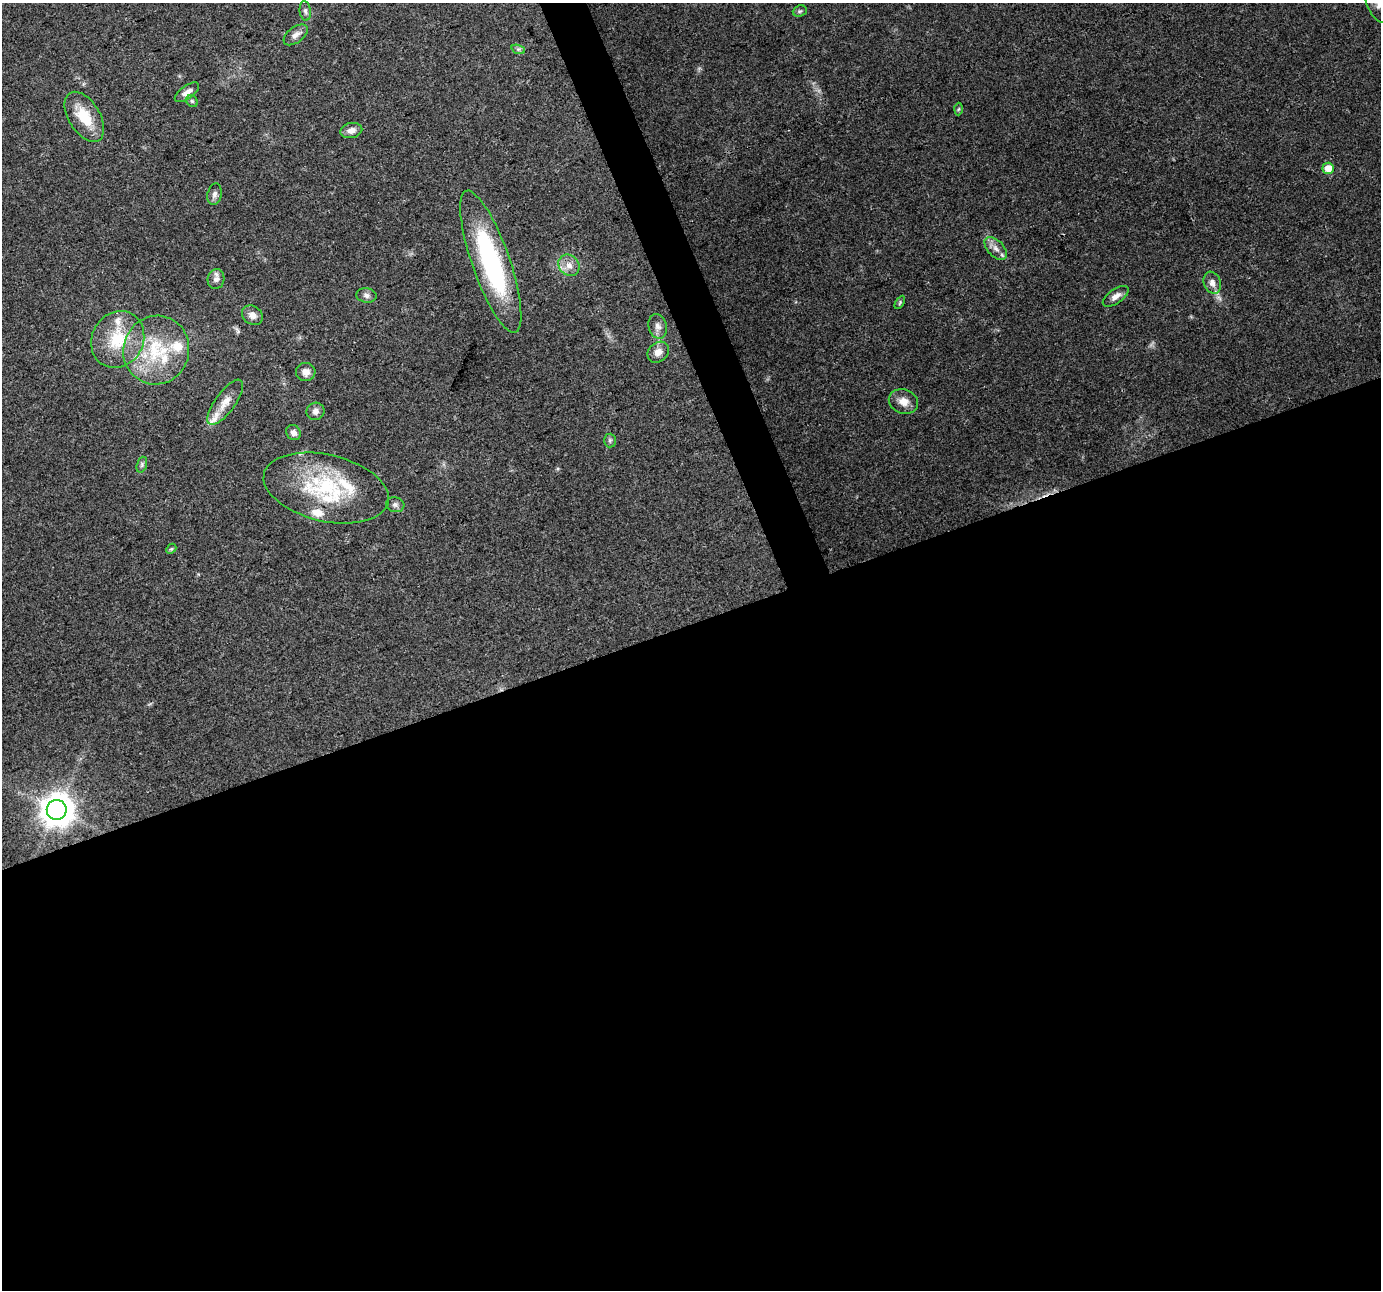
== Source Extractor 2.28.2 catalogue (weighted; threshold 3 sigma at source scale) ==
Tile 15 of 4 x 4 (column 3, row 4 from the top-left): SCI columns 2758-4136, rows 77-1364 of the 5516 x 5358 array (HDU 1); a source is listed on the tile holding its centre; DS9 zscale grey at full resolution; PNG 1383 x 1292 px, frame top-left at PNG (2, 3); each listed source drawn as its Kron ellipse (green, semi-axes under 4 px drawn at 4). Shown black and unused: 53% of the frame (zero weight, under 3 of 4 exposures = <1% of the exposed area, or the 3 px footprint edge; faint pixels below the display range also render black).
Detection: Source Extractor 2.28.2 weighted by HDU 2 'WHT'; one run over the whole footprint, this tile lists its part. Background 0.102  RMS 0.0055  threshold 0.025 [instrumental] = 3 sigma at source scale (4.5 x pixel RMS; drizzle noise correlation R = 1.50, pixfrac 1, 0.0396/0.0396 arcsec/px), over >= 5 px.
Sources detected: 43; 7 inside a brighter listed object's ellipse — not listed separately; the other 36 listed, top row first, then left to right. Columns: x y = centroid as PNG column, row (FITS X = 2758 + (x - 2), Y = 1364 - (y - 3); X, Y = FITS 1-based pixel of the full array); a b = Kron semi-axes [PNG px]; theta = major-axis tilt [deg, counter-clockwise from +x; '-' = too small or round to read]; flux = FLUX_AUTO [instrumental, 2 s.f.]
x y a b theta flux
1379 4 20 12 -65 6.8
305 11 10 5 -84 1.6
800 11 7 5 21 1
296 35 14 7 37 3.1
518 49 7 4 -18 1.1
187 92 14 6 35 3.5
192 101 6 5 - 0.95
958 109 6 4 87 0.92
84 117 28 15 -58 16
351 130 11 7 13 3.4
1328 168 6 5 - 7.3
215 194 11 7 77 2.3
996 248 14 8 -46 3.9
491 262 75 19 -71 86
569 265 11 10 - 5
216 279 10 8 78 2.7
1212 283 11 8 -69 3.4
366 295 10 7 -7 2.2
1116 296 15 7 35 3.9
900 302 7 4 60 0.79
252 315 11 9 -36 3.7
658 326 12 9 -75 3.4
118 339 29 25 60 25
156 350 34 33 - 38
658 352 12 9 42 4.5
306 372 10 9 - 3.8
903 401 15 12 -21 5.7
225 402 27 10 54 6.9
315 411 9 8 - 2.5
293 433 8 7 - 2.2
610 441 7 6 - 1.2
142 465 8 5 71 1.2
326 488 64 33 -13 59
395 505 9 7 -14 1.9
171 549 6 4 42 0.75
57 810 10 10 - 1000
Isophote crosses this tile's border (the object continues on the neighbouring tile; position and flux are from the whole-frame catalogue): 1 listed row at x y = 1379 4